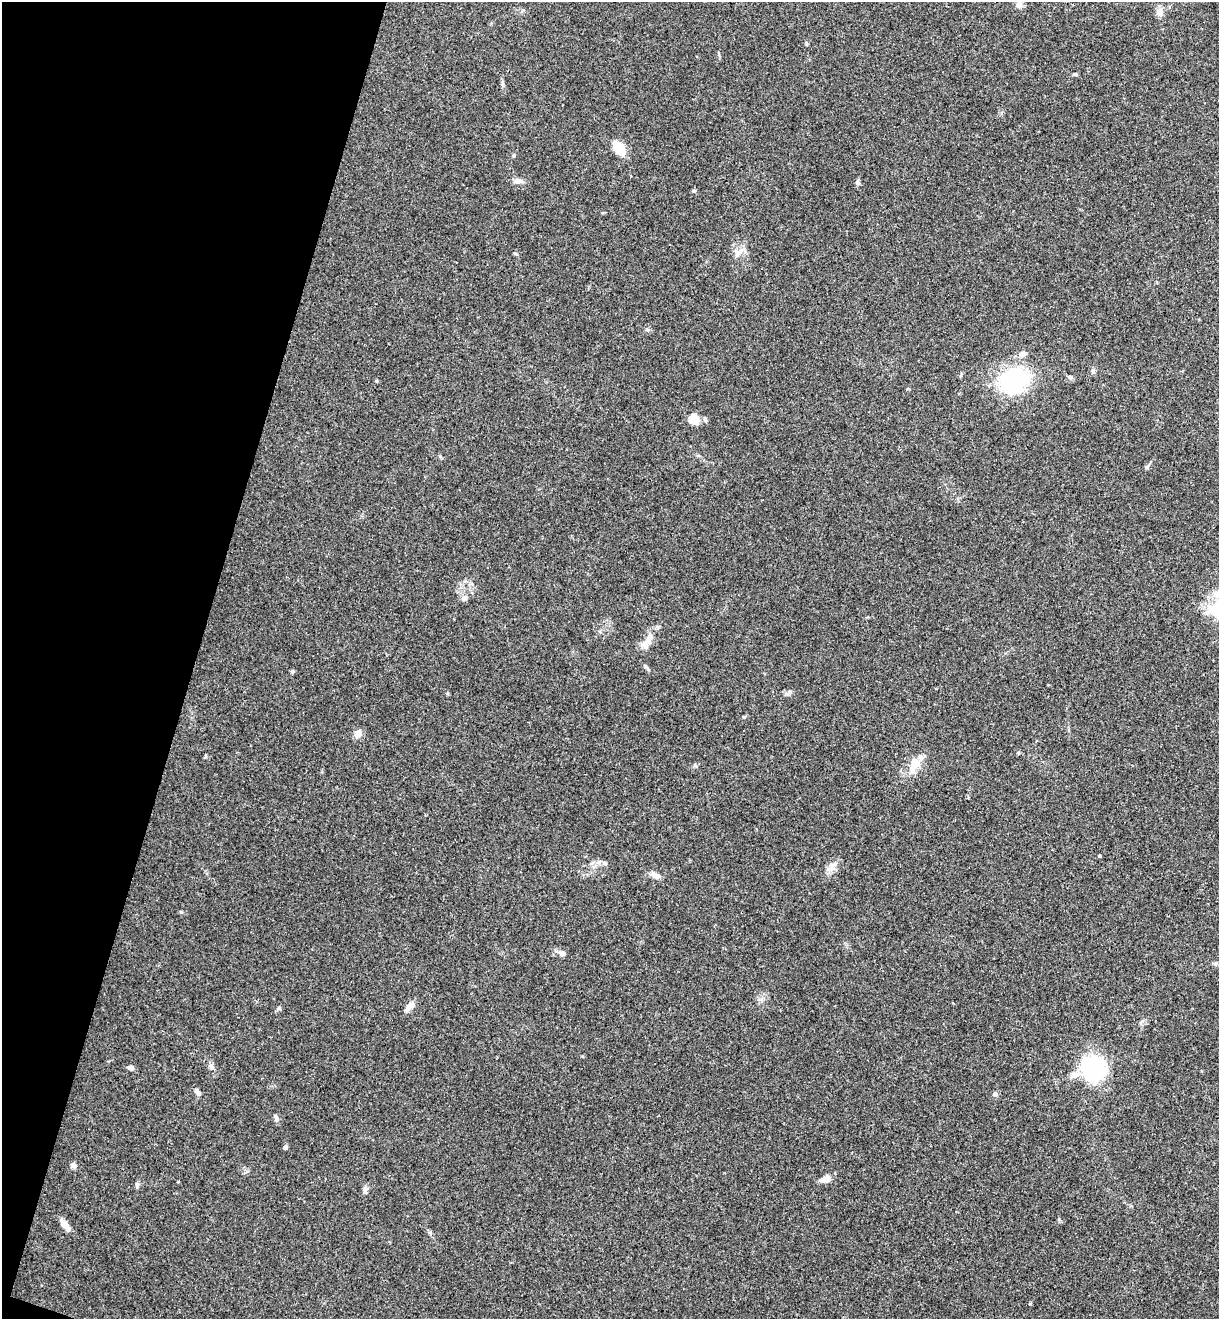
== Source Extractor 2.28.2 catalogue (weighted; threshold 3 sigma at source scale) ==
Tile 9 of 4 x 4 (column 1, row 3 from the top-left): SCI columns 185-1401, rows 1342-2658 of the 5364 x 5313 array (HDU 1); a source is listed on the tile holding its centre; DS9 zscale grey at full resolution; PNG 1221 x 1321 px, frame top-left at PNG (2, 2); no overlay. Shown black and unused: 16% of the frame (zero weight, under 3 of 4 exposures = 6% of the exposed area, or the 3 px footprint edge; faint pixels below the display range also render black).
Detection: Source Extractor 2.28.2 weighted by HDU 2 'WHT'; one run over the whole footprint, this tile lists its part. Background 0.188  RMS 0.0075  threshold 0.0338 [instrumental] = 3 sigma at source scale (4.5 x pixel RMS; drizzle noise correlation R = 1.50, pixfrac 1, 0.05/0.05 arcsec/px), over >= 5 px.
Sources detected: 43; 1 inside a brighter object's white glare — not listed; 2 inside a brighter listed object's ellipse — not listed separately; the other 40 listed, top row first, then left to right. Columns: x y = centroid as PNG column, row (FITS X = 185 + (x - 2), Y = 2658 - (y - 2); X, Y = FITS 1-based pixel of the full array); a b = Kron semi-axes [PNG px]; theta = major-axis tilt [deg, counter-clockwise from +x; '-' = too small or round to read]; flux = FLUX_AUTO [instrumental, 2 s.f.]
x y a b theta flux
1019 4 9 7 -57 2.7
1160 12 11 8 84 3.9
806 44 6 3 -90 0.85
1075 74 6 4 14 1.1
619 149 19 11 -53 11
518 181 12 6 -2 3.5
858 182 7 4 -44 1.2
694 191 6 4 0 0.9
737 253 9 8 - 4
1093 371 5 5 - 1.3
1013 380 40 29 16 63
694 419 12 11 - 9.9
1147 466 6 4 20 1.1
465 598 7 5 23 1.8
648 640 26 8 57 9.5
646 668 11 3 -50 1.4
292 671 6 3 -72 0.87
744 717 5 4 - 0.8
357 734 11 9 75 3.8
914 765 22 11 62 11
1099 856 4 3 - 0.86
604 863 7 6 - 1.9
832 867 16 9 54 5.4
656 875 11 6 -24 4.5
562 953 10 6 -23 2.8
410 1006 16 7 42 4.2
279 1008 6 4 -72 0.94
211 1067 9 6 -48 2.5
131 1068 6 5 - 2.5
1093 1069 19 16 -23 130
1074 1075 11 9 0 5.2
196 1091 7 7 - 2.1
995 1094 6 6 - 1.9
276 1118 10 4 -69 1.7
285 1147 4 4 - 2.3
73 1165 7 6 - 2.5
825 1179 11 7 24 6.2
137 1184 7 4 -90 1.3
365 1189 10 6 73 2.6
65 1225 16 6 -55 6.3
Unlisted compact peaks at least as high as the median listed source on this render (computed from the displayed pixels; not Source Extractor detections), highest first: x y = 181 912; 514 155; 1030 1304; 516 254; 1059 1219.